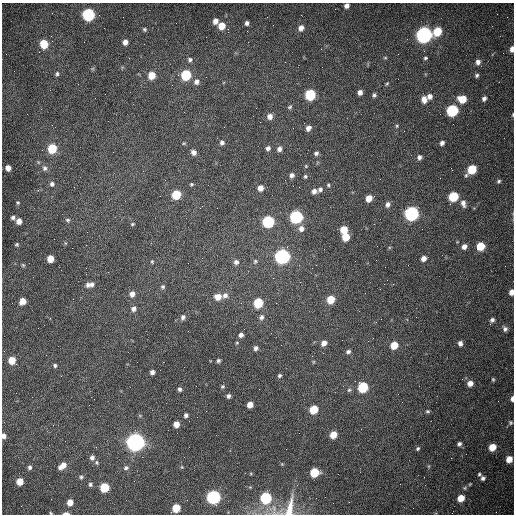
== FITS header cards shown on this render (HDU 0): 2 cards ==
NAXIS1  =                  512 /fastest changing axis
NAXIS2  =                  512 /next to fastest changing axis

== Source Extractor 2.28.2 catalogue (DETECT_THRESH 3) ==
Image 512 x 512 px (HDU 0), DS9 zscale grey, 1 PNG px = 1 image px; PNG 516 x 516 px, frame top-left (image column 1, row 512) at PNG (2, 3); no overlay
Background 1530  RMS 23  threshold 70.5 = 3 sigma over >= 5 px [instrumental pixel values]
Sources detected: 163; all 163 listed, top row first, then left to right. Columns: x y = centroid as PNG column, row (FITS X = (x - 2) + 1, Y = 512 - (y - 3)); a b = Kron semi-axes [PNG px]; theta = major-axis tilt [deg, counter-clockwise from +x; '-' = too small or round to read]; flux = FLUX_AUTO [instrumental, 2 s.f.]
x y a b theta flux
346 6 5 4 - 6.2e+03
88 14 7 6 - 2.2e+05
215 21 5 5 - 9.2e+03
247 23 5 4 - 4.6e+03
221 26 6 6 - 2.2e+04
301 28 7 6 - 9.0e+03
144 29 5 4 - 2.6e+03
437 31 7 6 - 4.7e+04
424 35 7 6 - 7.3e+05
125 42 5 4 - 8.4e+03
44 44 6 5 - 4.5e+04
512 49 6 4 86 8.5e+03
385 58 5 3 - 1.7e+03
425 58 5 4 - 2.5e+03
190 60 6 6 - 3.8e+03
478 62 6 6 - 6.9e+03
57 74 6 5 - 3.0e+03
152 75 6 5 - 2.7e+04
186 75 6 6 - 9.7e+04
477 75 5 4 - 3.1e+03
196 82 7 6 - 7.2e+03
387 84 6 4 61 2.3e+03
360 92 5 5 - 7.2e+03
105 94 2 2 - 7.8e+02
310 95 6 6 - 1.3e+05
374 95 5 5 - 3.5e+03
430 97 7 6 - 8.2e+03
484 98 5 4 - 5.1e+03
424 99 8 6 -80 1.2e+04
462 99 7 6 - 3.2e+04
290 107 6 5 - 2.8e+03
452 111 6 6 - 2.0e+05
513 115 5 2 - 1.3e+03
270 116 7 6 - 9.0e+03
397 126 5 4 - 2.0e+03
293 128 2 2 - 7.3e+02
308 128 6 5 - 8.0e+03
222 142 6 6 - 4.4e+03
442 143 6 5 - 4.6e+03
52 148 6 6 - 7.0e+04
268 148 6 5 - 4.9e+03
279 149 6 5 - 6.3e+03
194 152 6 5 - 7.2e+03
316 153 6 5 - 4.2e+03
419 157 6 5 - 5.3e+03
38 162 5 3 - 1.5e+03
306 166 4 4 - 1.7e+03
8 168 5 5 - 1.0e+04
45 168 7 6 - 4.6e+03
472 169 7 5 48 6.0e+04
292 175 6 5 - 5.3e+03
305 176 5 5 - 2.5e+03
499 181 5 5 - 2.9e+03
52 184 6 6 - 4.6e+03
191 184 4 4 - 2.0e+03
328 185 6 4 -67 2.4e+03
299 187 2 2 - 1.0e+03
260 188 6 5 - 1.1e+04
320 190 6 5 - 4.5e+03
314 191 6 5 - 6.7e+03
176 195 6 6 - 6.1e+04
453 197 6 6 - 8.6e+04
369 198 6 5 - 1.8e+04
18 202 4 4 - 1.9e+03
463 203 10 6 -71 7.6e+03
388 204 7 6 - 6.1e+03
411 214 6 6 - 4.3e+05
296 217 6 6 - 2.6e+05
13 218 4 4 - 4.0e+03
68 220 6 5 - 2.8e+03
19 221 6 5 - 1.0e+04
268 222 6 6 - 2.0e+05
132 224 5 4 - 1.7e+03
301 228 7 6 - 8.3e+03
344 230 6 5 - 2.7e+04
346 237 6 5 - 3.3e+04
65 243 5 3 - 1.3e+03
16 245 5 4 - 2.2e+03
464 246 6 5 - 8.1e+03
480 246 6 5 - 4.7e+04
282 256 7 6 - 5.5e+05
424 258 6 5 - 9.3e+03
50 259 5 5 - 2.1e+04
255 261 7 5 74 2.8e+03
152 262 5 4 - 1.8e+03
236 262 6 6 - 4.9e+03
23 265 5 4 - 2.0e+03
273 278 2 2 - 7.7e+02
91 284 9 6 26 6.5e+03
88 285 7 5 77 4.1e+03
163 287 6 5 - 2.9e+03
511 292 5 4 - 8.4e+03
132 294 7 6 - 8.6e+03
225 295 7 7 - 6.4e+03
218 297 7 6 - 1.4e+04
331 299 6 6 - 3.3e+04
23 301 6 5 - 1.6e+04
258 303 6 6 - 6.8e+04
276 303 3 2 - 1.2e+03
134 309 6 5 - 6.5e+03
183 317 7 5 65 4.7e+03
261 317 8 6 63 5.3e+03
381 319 2 2 - 8.3e+02
492 320 6 5 - 4.4e+03
505 329 7 5 -60 4.6e+03
241 335 5 5 - 5.8e+03
237 343 5 4 - 1.7e+03
324 343 6 5 - 9.6e+03
460 343 6 5 - 5.7e+03
394 345 6 5 - 3.1e+04
256 348 6 5 - 4.7e+03
348 352 6 5 - 4.0e+03
12 360 6 5 - 2.9e+04
218 361 4 4 - 3.1e+03
55 365 5 4 - 2.9e+03
152 372 4 4 - 5.4e+03
279 376 5 4 - 3.0e+03
493 379 5 4 - 2.1e+03
470 383 6 5 - 1.1e+04
223 387 5 5 - 2.5e+03
363 387 6 6 - 1.0e+05
180 389 4 4 - 4.0e+03
349 390 5 5 - 2.6e+03
228 396 5 5 - 4.2e+03
512 399 5 3 - 6.0e+03
250 405 5 5 - 1.4e+04
314 409 6 5 - 4.4e+04
427 411 5 4 - 2.5e+03
186 415 6 6 - 4.1e+03
510 423 6 6 - 2.9e+03
176 424 5 5 - 1.3e+04
333 435 6 5 - 2.4e+04
4 436 5 4 - 6.3e+03
135 442 7 7 - 1.2e+06
459 444 5 5 - 3.9e+03
492 447 6 5 - 2.4e+04
418 448 5 4 - 2.3e+03
92 458 6 5 - 5.5e+03
509 459 5 5 - 1.9e+04
96 463 6 5 - 2.5e+03
282 464 4 4 - 1.3e+03
62 466 9 5 40 1.4e+04
30 467 5 4 - 3.7e+03
182 467 5 4 - 1.5e+03
126 468 7 5 19 4.1e+03
314 472 6 6 - 6.0e+04
479 474 5 4 - 2.2e+03
81 477 5 5 - 2.9e+03
483 478 5 5 - 3.9e+03
20 482 5 5 - 2.2e+04
90 484 5 5 - 3.2e+03
104 487 6 6 - 7.5e+04
465 488 7 5 22 2.9e+03
213 497 6 6 - 4.2e+05
266 498 6 6 - 1.5e+05
316 498 2 2 - 3.5e+03
461 498 6 5 - 2.1e+04
70 502 5 5 - 1.5e+04
176 508 6 5 - 4.2e+04
290 508 30 11 74 2.7e+04
274 511 22 12 -51 1.8e+04
51 513 4 4 - 1.5e+03
66 513 7 3 0 5.0e+03
At the frame edge (FLAGS 8, measured only in part): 9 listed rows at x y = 346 6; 512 49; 513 115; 511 292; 512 399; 4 436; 290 508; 51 513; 66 513